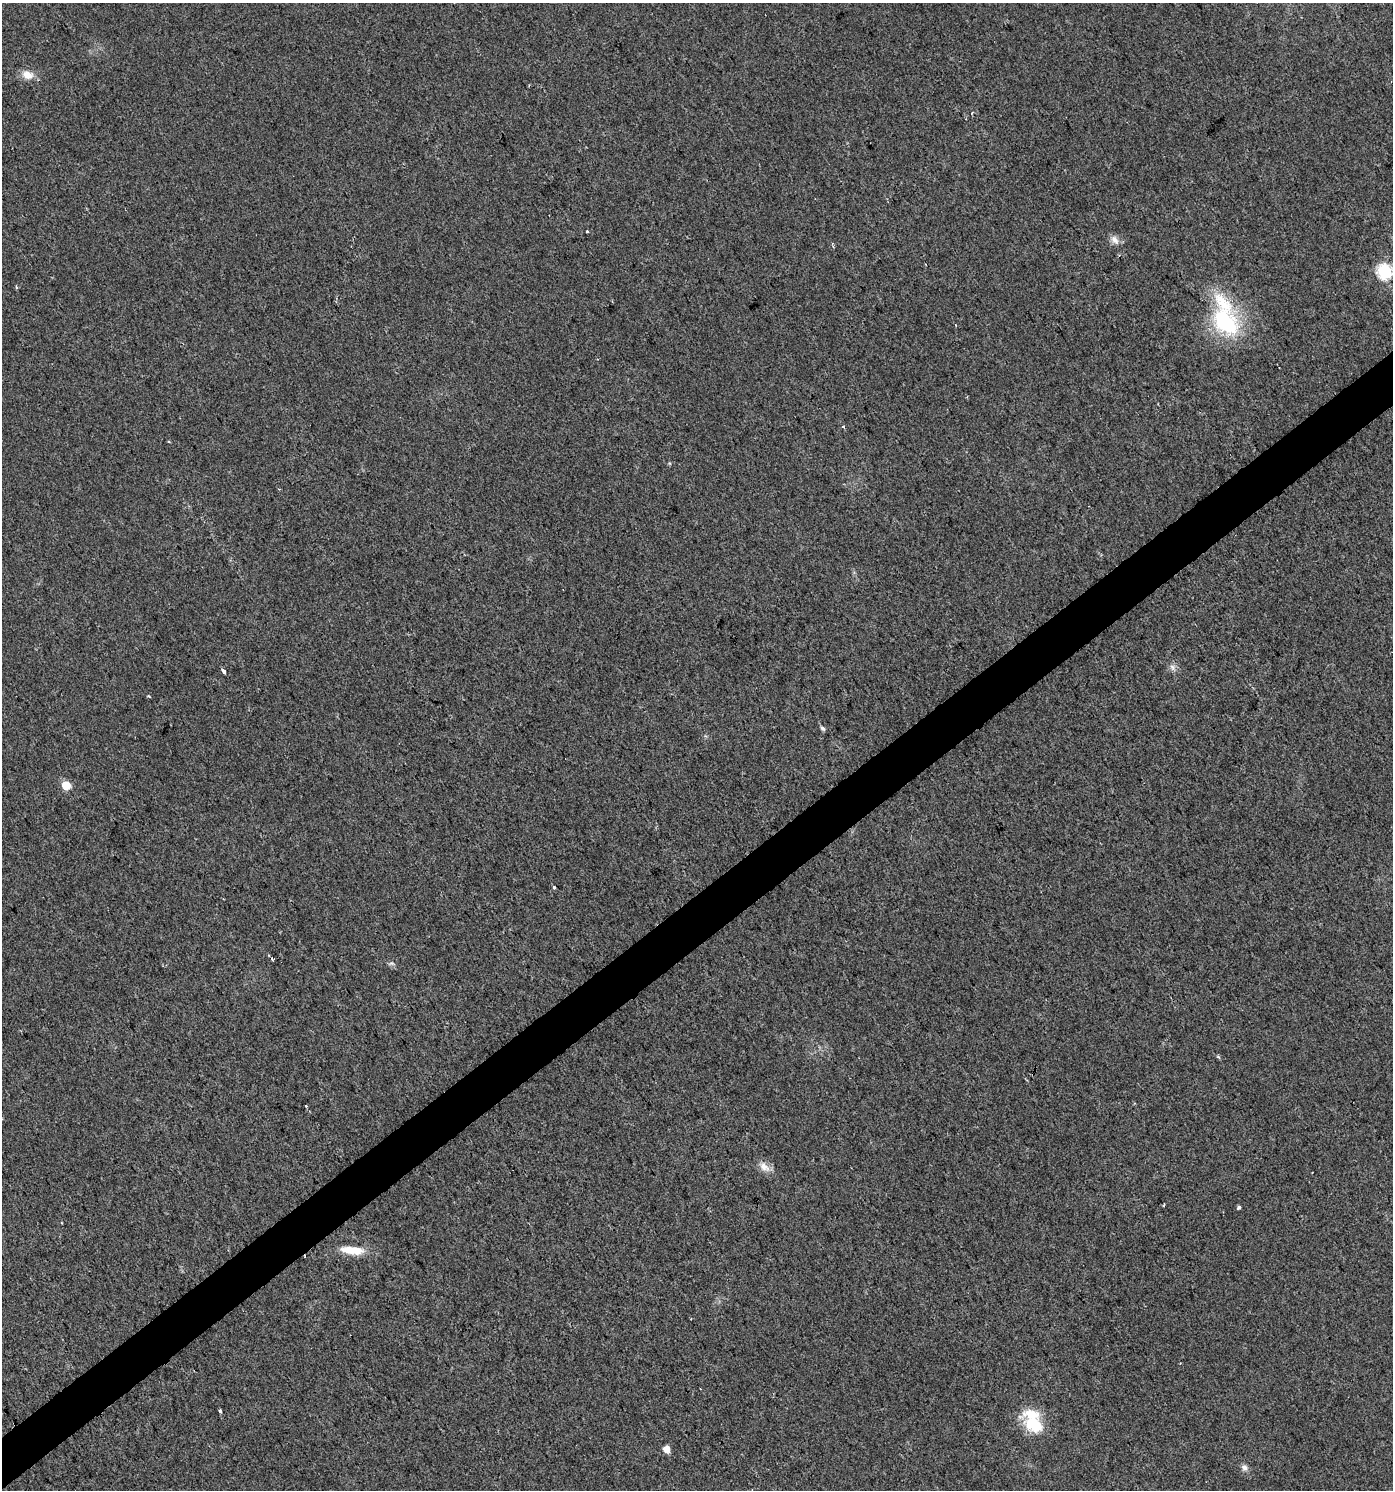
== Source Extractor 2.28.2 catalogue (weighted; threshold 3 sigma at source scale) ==
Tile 7 of 4 x 4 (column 3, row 2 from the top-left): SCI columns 2977-4367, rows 2977-4464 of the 5888 x 5956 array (HDU 1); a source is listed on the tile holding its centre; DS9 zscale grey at full resolution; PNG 1395 x 1492 px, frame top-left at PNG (2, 3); no overlay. Shown black and unused: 4% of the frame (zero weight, under 2 of 3 exposures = <1% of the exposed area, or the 3 px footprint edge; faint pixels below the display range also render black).
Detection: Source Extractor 2.28.2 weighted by HDU 2 'WHT'; one run over the whole footprint, this tile lists its part. Background 0.0154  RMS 0.0057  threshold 0.0256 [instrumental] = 3 sigma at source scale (4.5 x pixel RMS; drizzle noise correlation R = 1.50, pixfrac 1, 0.0396/0.0396 arcsec/px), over >= 5 px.
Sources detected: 25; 2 cosmic-ray / hot-pixel residue — not listed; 2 inside a brighter listed object's ellipse — not listed separately; the other 21 listed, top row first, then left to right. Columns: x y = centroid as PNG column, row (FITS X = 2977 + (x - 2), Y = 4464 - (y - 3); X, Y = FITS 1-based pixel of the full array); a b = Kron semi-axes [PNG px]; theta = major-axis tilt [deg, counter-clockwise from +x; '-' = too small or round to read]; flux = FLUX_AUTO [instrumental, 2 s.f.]
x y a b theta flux
27 75 15 11 -17 6.2
587 231 3 3 - 1.3
1115 240 13 8 -53 3.6
1385 271 7 7 - 97
1225 322 36 25 -51 54
843 426 3 2 - 1.2
1172 667 7 6 - 1.9
223 671 5 3 - 2
149 696 4 3 - 0.67
822 728 6 5 - 1.3
66 785 6 5 - 15
554 887 3 3 - 4.7
1218 1057 5 3 - 0.76
764 1167 18 10 -41 4.9
1164 1205 3 2 - 0.85
1239 1207 4 4 - 1.3
352 1250 30 9 -5 12
220 1411 3 3 - 1.1
1034 1424 32 18 -36 19
666 1449 6 5 - 5.1
1244 1468 9 8 - 2.2